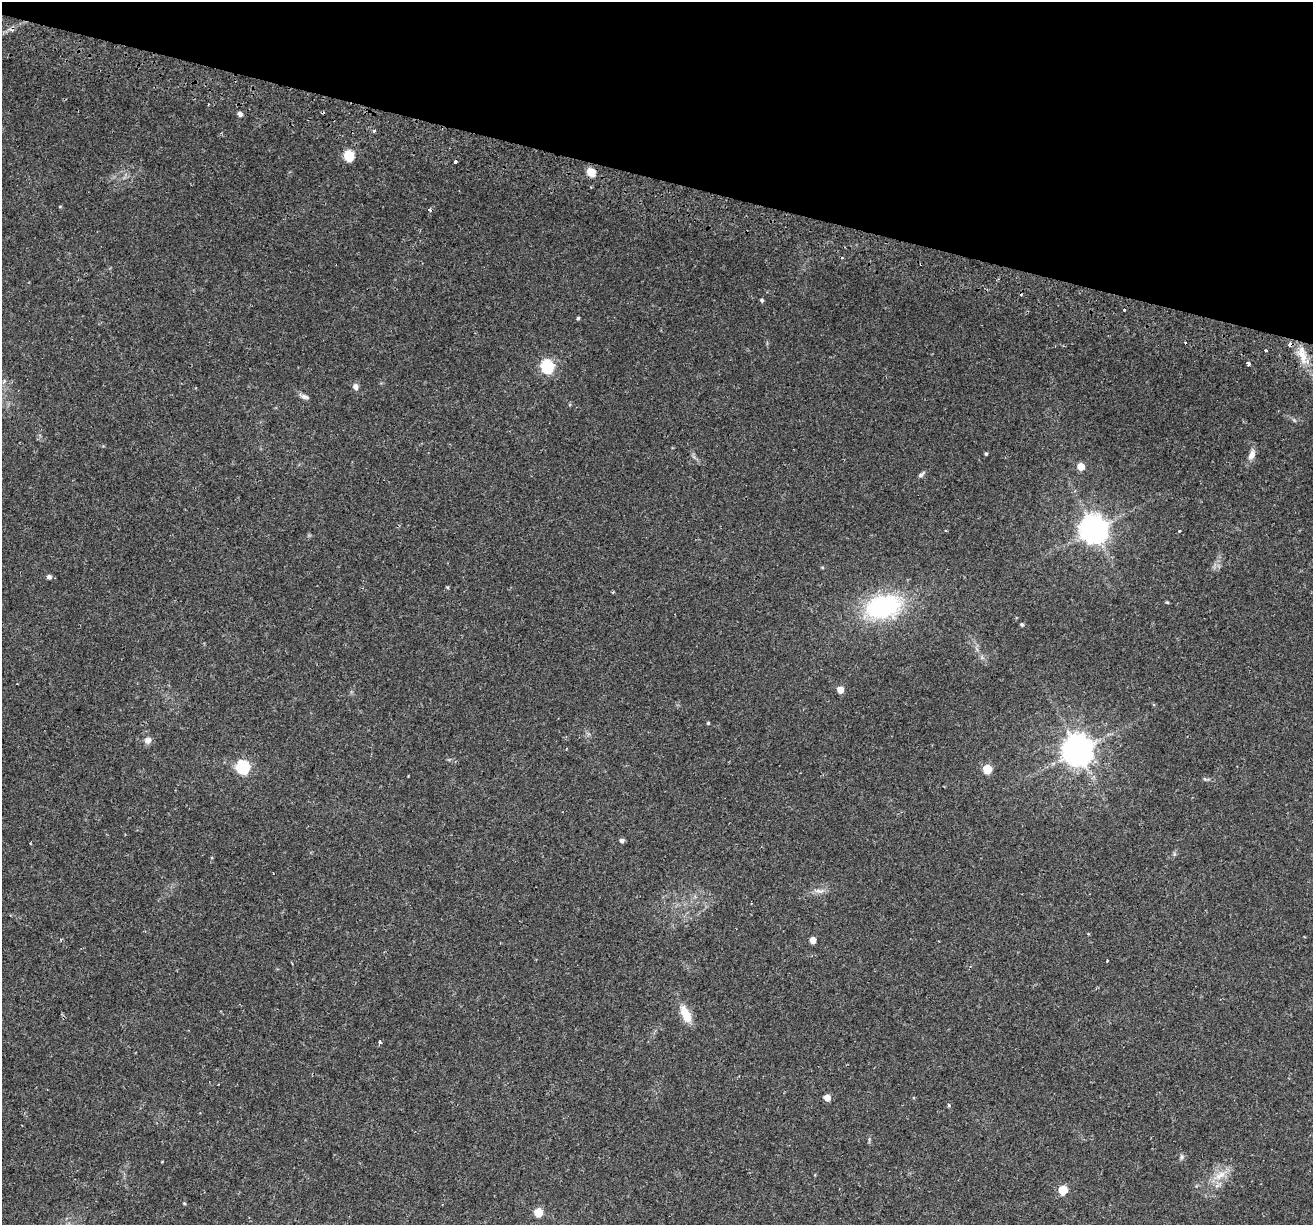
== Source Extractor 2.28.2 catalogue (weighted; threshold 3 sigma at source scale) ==
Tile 2 of 4 x 4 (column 2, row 1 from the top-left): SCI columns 1388-2698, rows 4025-5247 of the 5386 x 5541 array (HDU 1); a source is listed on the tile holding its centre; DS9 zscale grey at full resolution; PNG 1315 x 1227 px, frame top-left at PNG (2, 2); no overlay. Shown black and unused: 15% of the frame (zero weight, under 2 of 3 exposures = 5% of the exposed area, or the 3 px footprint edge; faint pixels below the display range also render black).
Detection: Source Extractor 2.28.2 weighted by HDU 2 'WHT'; one run over the whole footprint, this tile lists its part. Background 0.0387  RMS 0.0035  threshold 0.0159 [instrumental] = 3 sigma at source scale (4.5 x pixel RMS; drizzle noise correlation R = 1.50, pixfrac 1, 0.0396/0.0396 arcsec/px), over >= 5 px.
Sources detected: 52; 6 cosmic-ray / hot-pixel residue — not listed; the other 46 listed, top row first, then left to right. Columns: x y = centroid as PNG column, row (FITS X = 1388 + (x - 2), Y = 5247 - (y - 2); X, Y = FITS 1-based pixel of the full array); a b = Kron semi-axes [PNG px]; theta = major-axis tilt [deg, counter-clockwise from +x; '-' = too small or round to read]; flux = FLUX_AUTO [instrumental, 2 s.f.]
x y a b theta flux
240 114 5 4 - 1.2
374 131 3 3 - 0.77
349 155 6 5 - 24
455 162 3 3 - 1.8
591 172 9 7 -42 4.7
60 206 5 3 - 0.29
762 300 4 4 - 0.59
1124 310 3 2 - 0.29
578 318 4 4 - 0.47
1290 344 4 3 - 3.1
1265 350 3 2 - 0.34
1302 355 25 9 -77 5.5
1249 364 4 3 - 6.1
547 366 6 6 - 49
355 387 8 6 -75 1.5
305 397 13 6 -18 1.2
986 454 4 3 - 0.45
1252 455 14 8 67 2.1
1081 466 5 5 - 5.5
921 475 11 5 42 0.92
1094 530 9 8 - 450
1179 531 3 2 - 0.27
822 567 4 3 - 0.33
49 577 6 5 - 1
447 587 4 4 - 0.36
1167 602 5 4 - 0.36
883 607 37 24 12 40
1022 624 4 4 - 0.59
840 690 5 5 - 3.6
708 723 4 4 - 0.35
148 740 10 9 - 1.5
1077 751 9 9 - 570
243 767 6 6 - 56
987 769 5 5 - 13
622 840 5 4 - 1
819 891 15 5 -10 1.5
813 940 5 4 - 3.2
1107 961 3 2 - 0.47
686 1014 22 10 -64 5.8
380 1042 3 3 - 0.94
827 1098 5 5 - 3.2
949 1105 3 3 - 1
1182 1157 7 4 90 0.66
1222 1174 10 9 - 2.9
1063 1190 5 5 - 13
538 1212 5 5 - 11
Overlapping masked pixels (flux is a lower limit): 1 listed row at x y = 1290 344